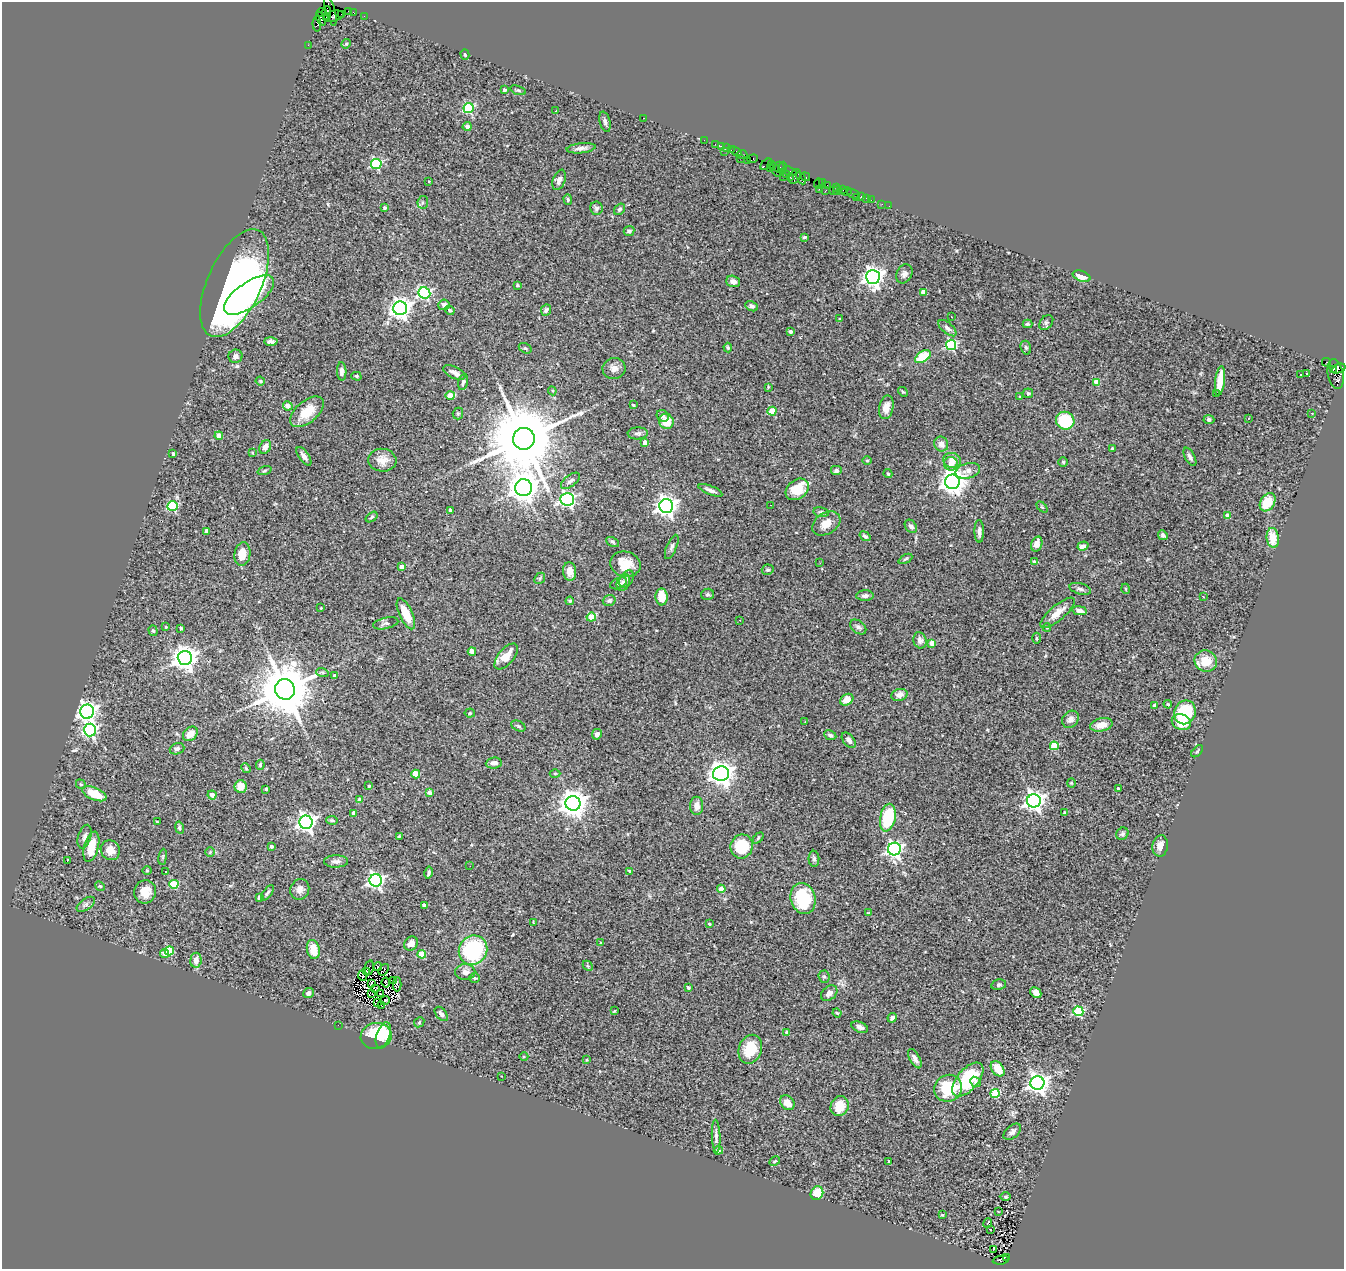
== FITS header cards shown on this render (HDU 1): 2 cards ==
NAXIS1  =                 1342
NAXIS2  =                 1267

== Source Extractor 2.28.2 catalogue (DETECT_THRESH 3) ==
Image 1342 x 1267 px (HDU 1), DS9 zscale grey, 1 PNG px = 1 image px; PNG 1346 x 1271 px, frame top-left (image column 1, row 1267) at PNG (2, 2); each listed source drawn as its Kron ellipse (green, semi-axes under 4 px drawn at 4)
Background 1.29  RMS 0.077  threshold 0.23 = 3 sigma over >= 5 px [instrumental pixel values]
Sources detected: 376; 5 with non-positive FLUX_AUTO (blend fragments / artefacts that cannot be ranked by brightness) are neither listed nor drawn; the other 371 listed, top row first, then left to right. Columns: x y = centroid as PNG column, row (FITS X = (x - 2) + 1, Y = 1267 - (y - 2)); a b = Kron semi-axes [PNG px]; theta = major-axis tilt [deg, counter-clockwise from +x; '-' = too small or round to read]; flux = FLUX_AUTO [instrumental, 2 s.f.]
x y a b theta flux
330 11 15 5 -75 260
348 11 2 2 - 56
353 12 3 2 - 68
321 13 5 2 - 38
327 13 7 3 85 350
341 14 3 2 - 62
333 16 11 5 14 700
364 16 2 2 - 38
327 17 3 3 - 210
321 19 7 4 -66 290
317 24 8 3 90 360
346 44 5 3 - 5.1
308 45 2 2 - 27
465 55 5 4 - 5.5
504 90 3 3 - 14
518 90 8 4 -18 8.8
468 108 5 5 - 430
556 111 3 2 - 4.5
644 118 3 2 - 29
605 122 10 5 -75 14
467 127 4 4 - 27
704 140 2 2 - 27
715 144 2 2 - 52
721 146 4 2 - 80
581 148 14 5 6 22
727 148 4 3 - 110
731 150 2 2 - 56
725 151 3 2 - 190
736 152 6 3 -30 110
742 155 5 3 - 120
740 158 2 2 - 58
753 159 5 4 - 130
748 161 3 3 - 200
376 164 5 5 - 480
766 164 7 3 41 90
771 164 3 3 - 140
779 167 6 5 - 250
770 168 4 2 - 120
782 168 6 3 85 200
776 170 7 3 -55 350
789 171 7 3 -21 370
786 174 3 2 - 71
783 176 2 2 - 73
790 177 4 3 - 360
795 177 8 5 66 220
805 177 5 3 - 230
801 178 6 3 -63 200
559 180 10 6 69 28
429 181 3 3 - 3.9
822 183 3 3 - 110
818 184 5 2 - 150
827 185 2 2 - 47
836 187 2 2 - 90
819 189 2 2 - 120
833 190 3 2 - 86
837 190 4 4 - 83
843 190 2 2 - 88
825 191 3 2 - 210
847 191 5 3 - 200
854 194 7 3 -29 35
856 197 2 2 - 15
861 197 4 3 - 110
866 198 2 2 - 24
568 200 5 4 - 8.4
871 200 2 2 - 37
423 202 6 5 - 11
882 204 2 2 - 16
889 206 2 2 - 7.6
385 208 3 3 - 11
596 208 7 6 - 12
620 209 6 4 54 12
629 231 5 5 - 12
804 237 4 3 - 7
904 274 10 7 62 22
1081 276 9 5 -19 57
873 277 7 7 - 2900
733 281 7 5 -18 23
234 283 58 27 66 2600
517 285 3 3 - 7
923 292 4 4 - 40
424 293 6 5 - 810
249 295 29 12 35 400
444 305 5 5 - 13
752 306 6 4 -27 14
400 308 7 7 - 2900
450 310 5 3 - 8
546 310 6 5 - 12
951 317 3 2 - 15
839 319 4 3 - 4.8
1046 322 8 6 48 12
1027 324 5 3 - 8.6
947 328 11 5 -40 20
790 331 4 3 - 10
271 341 7 4 -1 17
951 345 5 5 - 510
525 348 7 4 -30 8.7
728 348 5 3 - 6.4
1026 348 7 5 -73 9.2
235 356 7 7 - 18
923 357 8 5 35 160
1326 362 4 3 - 660
614 369 11 10 - 31
1334 369 3 3 - 480
1338 369 7 4 23 280
342 371 9 5 -87 18
454 372 12 6 -26 23
1307 374 3 3 - 8.1
1336 374 15 8 -79 1200
1300 375 3 3 - 14
356 376 5 4 - 7.1
260 381 5 4 - 5.5
1220 381 15 5 82 81
463 382 8 5 77 13
1097 382 4 4 - 100
768 387 3 3 - 4.4
552 391 4 4 - 5.7
903 392 5 4 - 6.1
1028 393 5 5 - 7.8
1217 394 3 2 - 6.8
450 395 5 4 - 90
1020 396 4 2 - 3.6
633 405 3 3 - 6.4
288 406 5 4 - 37
886 407 12 7 78 47
772 411 4 4 - 120
307 412 20 11 41 110
1312 413 2 2 - 3.7
458 414 6 5 - 8.7
663 416 6 5 - 15
1248 418 3 2 - 5.8
1209 420 5 4 - 10
666 421 8 7 - 88
1065 421 9 8 - 240
638 433 10 6 2 15
219 436 4 4 - 68
524 439 11 10 - 71000
645 443 4 3 - 43
941 444 7 7 - 35
265 447 7 5 61 28
1112 449 3 3 - 11
253 453 4 2 - 4
173 454 3 3 - 7.1
304 456 11 5 -54 22
1190 457 10 5 -62 16
382 460 14 11 -5 54
867 460 5 3 - 4.9
952 460 9 7 -17 42
1063 462 4 4 - 6.2
951 464 7 7 - 35
264 471 7 3 19 6
836 471 6 5 - 12
968 471 12 7 13 35
888 474 4 3 - 6.4
570 481 11 5 37 17
952 482 7 7 - 5200
523 488 8 8 - 8100
797 489 13 9 39 120
710 490 12 4 -21 21
567 499 6 6 - 1100
1268 502 10 7 58 130
770 505 2 2 - 3.5
172 506 5 5 - 390
666 506 7 6 - 3200
1042 507 6 4 -44 7.4
450 510 4 3 - 8.7
821 512 8 5 -10 11
1227 516 4 4 - 58
372 517 7 4 37 7.8
826 524 15 10 32 63
911 526 7 5 -53 17
206 531 4 3 - 14
979 531 11 4 -89 22
1163 535 5 4 - 13
865 536 6 4 -36 12
1273 538 10 6 -83 86
612 542 7 4 -28 8.4
1037 544 8 5 71 37
1083 546 5 4 - 24
672 547 13 5 67 15
242 554 12 8 83 70
905 559 7 4 27 7.8
1034 562 4 3 - 24
820 563 3 2 - 8.2
625 564 15 12 -15 90
401 566 4 4 - 35
768 570 6 5 - 8.1
570 571 9 6 -84 52
540 578 6 4 47 8.7
627 579 9 6 57 17
623 582 9 6 63 16
618 583 9 5 23 12
1080 589 11 5 -16 16
1126 589 5 3 - 4.8
707 594 6 5 - 9
865 596 8 5 2 15
1203 596 3 2 - 3.1
661 597 8 6 -87 72
609 600 6 5 - 13
570 601 4 3 - 7.7
321 608 2 2 - 4
1079 611 7 4 -11 25
1057 613 22 7 41 56
406 614 17 6 -65 95
591 617 4 4 - 120
740 620 2 2 - 2.7
386 623 13 5 13 16
166 627 4 4 - 4.8
858 627 9 6 -39 16
1047 627 4 3 - 6.2
181 628 3 3 - 8.8
153 631 5 4 - 9.1
1036 638 5 3 - 5.2
920 640 8 6 -74 19
932 643 4 4 - 69
472 651 4 4 - 49
506 656 15 7 51 89
185 658 7 7 - 4700
1206 661 11 10 - 100
322 672 6 4 -18 7.4
334 675 3 3 - 8.8
285 689 10 9 - 34000
899 695 8 6 16 25
847 700 7 5 32 55
1168 704 4 3 - 6.3
1155 705 3 3 - 19
87 712 7 7 - 2400
1185 712 12 10 69 310
470 713 5 4 - 7.2
1070 719 9 7 46 24
805 722 2 2 - 3.8
1181 722 10 7 -22 110
1101 725 11 6 13 53
518 726 7 5 -28 9.7
90 730 6 6 - 910
190 734 8 6 43 52
597 734 5 5 - 16
830 735 6 4 -26 13
849 740 9 5 -52 21
1054 746 4 4 - 200
177 749 7 5 19 13
1197 751 7 3 45 4.1
494 763 8 5 7 24
260 765 5 3 - 10
246 768 5 4 - 6
555 773 5 3 - 6
416 774 4 4 - 140
721 774 8 7 - 4300
1071 783 4 4 - 5.3
81 784 5 4 - 7.1
241 786 6 6 - 58
369 786 4 3 - 4.4
266 789 3 3 - 6.1
1118 789 3 2 - 5.7
430 793 4 4 - 32
94 794 13 6 -23 120
212 795 4 4 - 34
359 800 4 4 - 36
1034 801 7 6 - 2800
573 803 7 7 - 5900
697 806 9 6 89 33
354 813 4 3 - 21
1065 813 3 3 - 11
888 818 14 7 78 250
332 820 6 3 -11 8.5
157 821 3 2 - 3.4
306 822 6 6 - 2300
179 828 6 4 -79 9.1
1122 834 6 5 - 9.8
399 836 3 2 - 5.5
85 837 12 6 73 20
758 838 6 4 47 6.6
271 846 4 4 - 7.8
742 846 12 11 - 180
1160 846 10 7 81 33
91 847 15 7 75 110
894 849 6 6 - 1200
110 850 10 9 - 48
210 852 5 5 - 6.6
163 857 8 4 82 7.2
814 859 8 5 -90 13
67 861 4 2 - 21
336 861 12 6 1 23
470 866 2 2 - 9.1
147 870 4 4 - 5.2
630 871 3 3 - 12
165 872 3 2 - 9.2
429 873 6 3 79 11
376 880 6 6 - 1400
174 884 4 4 - 220
100 886 5 4 - 6.9
300 889 10 9 - 31
721 889 4 4 - 91
145 892 12 11 - 70
267 893 9 4 53 11
259 898 4 4 - 33
803 898 15 12 -74 250
86 904 10 5 36 16
424 905 4 3 - 19
868 913 4 3 - 4.4
533 923 4 2 - 3.8
709 924 3 3 - 5.6
411 943 7 6 - 30
601 943 3 3 - 6.3
313 949 9 6 -79 81
473 950 15 14 - 470
169 951 4 4 - 220
165 953 4 3 - 38
422 954 4 4 - 140
196 960 7 5 84 35
588 966 6 4 -45 6.6
378 967 4 2 - 5.4
369 968 7 2 77 7.7
384 970 6 4 57 13
367 971 2 2 - 1.8
465 972 10 7 1 30
362 976 5 2 - 3.8
824 977 6 5 - 8.1
475 978 5 4 - 6.5
393 981 3 2 - 2.3
386 982 5 2 - 3
371 984 3 2 - 8
397 984 7 3 89 7
999 985 7 5 11 10
688 988 3 3 - 13
376 989 4 2 - 0.73
308 993 5 5 - 18
371 993 3 2 - 4.1
829 993 9 6 39 24
1036 993 6 4 -43 35
380 994 2 2 - 3.3
385 1000 5 2 - 5.3
377 1003 2 2 - 3.1
381 1005 2 2 - 61
614 1011 4 3 - 3.8
1078 1011 5 5 - 350
837 1013 4 3 - 4.9
441 1014 8 5 -50 19
892 1018 5 4 - 14
419 1022 5 4 - 7.3
338 1025 2 2 - 36
860 1027 9 5 -22 22
787 1032 3 3 - 15
383 1035 13 6 70 68
376 1036 15 13 9 220
750 1049 15 11 68 130
524 1057 4 3 - 3.9
915 1059 10 5 -61 22
586 1060 4 3 - 5.5
998 1069 8 5 -53 80
501 1076 2 2 - 4.1
968 1080 20 10 49 330
975 1082 6 4 -42 17
1037 1083 7 6 - 2900
948 1088 14 13 - 230
995 1094 4 4 - 250
787 1103 8 6 -46 50
840 1106 10 9 - 86
1012 1132 10 6 40 24
716 1136 16 4 -88 19
718 1150 4 4 - 12
775 1161 6 3 27 5.4
889 1161 3 3 - 5.7
817 1193 7 6 - 100
1005 1197 6 3 -1 5.4
998 1211 3 2 - 3
942 1215 3 2 - 4.4
988 1223 5 2 - 4.2
991 1229 3 3 - 66
993 1249 3 2 - 7
1006 1257 3 2 - 82
1001 1260 8 4 7 440
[5 non-positive-flux detections neither listed nor drawn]